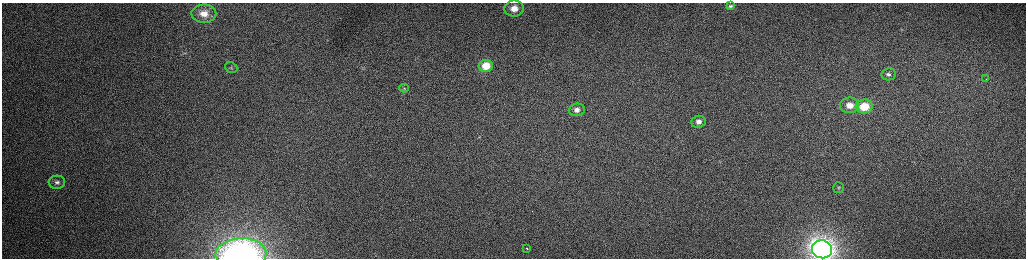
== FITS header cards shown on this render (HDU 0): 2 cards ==
NAXIS1  =                 2048 /fastest changing axis
NAXIS2  =                  512 /next to fastest changing axis

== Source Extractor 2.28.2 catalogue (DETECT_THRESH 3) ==
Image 2048 x 512 px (HDU 0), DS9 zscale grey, zoomed out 1/2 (1 PNG px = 2 x 2 image px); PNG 1028 x 260 px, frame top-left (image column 1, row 511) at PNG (2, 3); each listed source drawn as its Kron ellipse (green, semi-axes under 4 px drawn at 4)
Background 166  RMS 1.6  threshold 4.84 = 3 sigma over >= 5 px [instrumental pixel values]
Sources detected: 18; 1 cannot appear on this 1/2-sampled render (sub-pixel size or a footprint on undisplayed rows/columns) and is neither listed nor drawn; the other 17 listed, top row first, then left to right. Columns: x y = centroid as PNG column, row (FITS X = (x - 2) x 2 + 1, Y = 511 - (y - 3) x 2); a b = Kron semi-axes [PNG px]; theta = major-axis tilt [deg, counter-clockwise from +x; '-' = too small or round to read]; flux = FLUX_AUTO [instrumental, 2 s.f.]
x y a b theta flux
730 6 4 2 - 450
514 8 9 8 - 4700
204 14 12 9 -2 4700
486 66 7 6 - 5500
231 68 6 5 - 850
889 74 7 6 - 1100
986 79 2 1 - 300
404 88 5 3 - 280
850 105 9 8 - 4600
864 107 8 7 - 11000
577 110 8 6 7 1900
698 122 7 6 - 2000
57 182 8 6 3 1400
839 188 5 5 - 580
527 248 2 1 - 2000
822 249 10 9 - 180000
241 254 25 15 2 63000
At the frame edge (FLAGS 8, measured only in part): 2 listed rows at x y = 822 249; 241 254
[1 sub-pixel or undisplayed-footprint detection neither listed nor drawn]